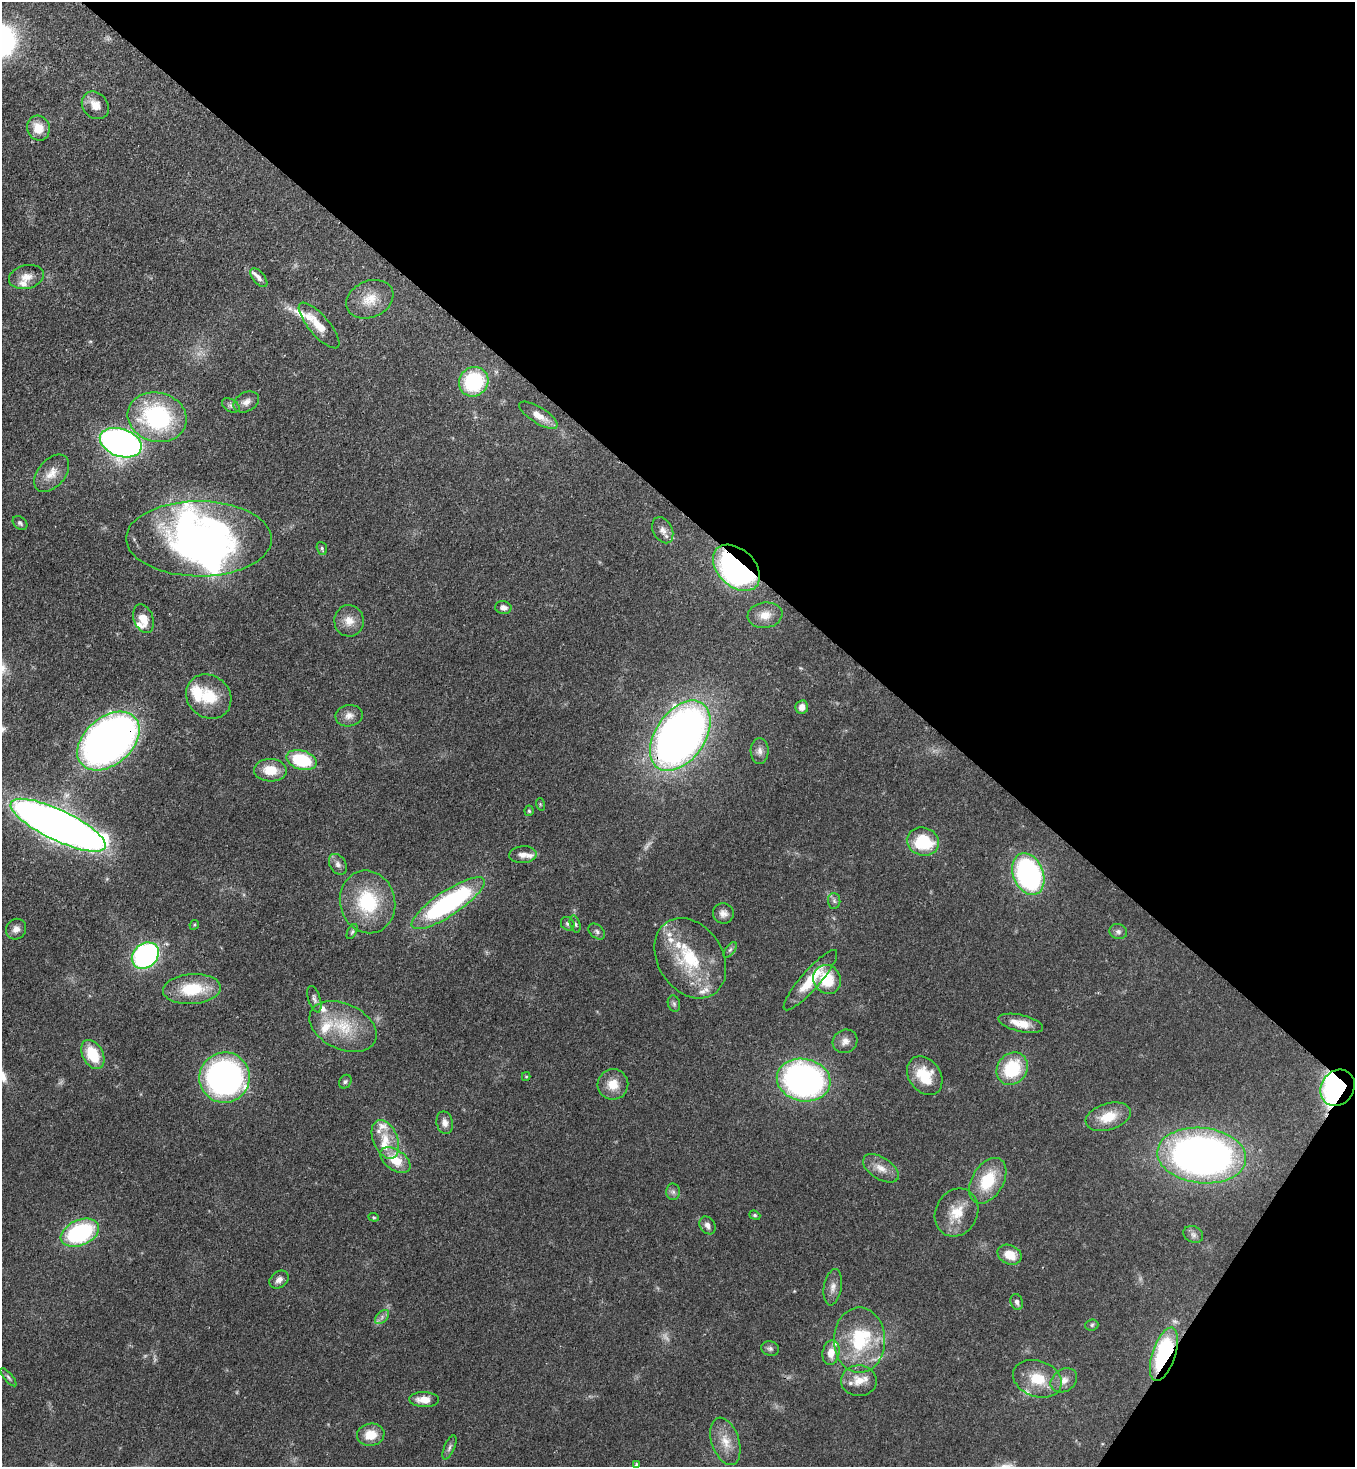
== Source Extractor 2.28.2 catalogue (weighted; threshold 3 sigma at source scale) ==
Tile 8 of 4 x 4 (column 4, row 2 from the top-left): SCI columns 4286-5638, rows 2992-4456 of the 6004 x 5981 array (HDU 1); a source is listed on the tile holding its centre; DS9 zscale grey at full resolution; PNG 1357 x 1469 px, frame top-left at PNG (2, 2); each listed source drawn as its Kron ellipse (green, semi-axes under 4 px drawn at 4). Shown black and unused: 37% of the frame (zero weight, under 3 of 4 exposures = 7% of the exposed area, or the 3 px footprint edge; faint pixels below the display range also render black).
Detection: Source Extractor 2.28.2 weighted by HDU 2 'WHT'; one run over the whole footprint, this tile lists its part. Background 0.0725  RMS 0.0036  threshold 0.0164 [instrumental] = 3 sigma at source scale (4.5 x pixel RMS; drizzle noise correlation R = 1.50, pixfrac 1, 0.05/0.05 arcsec/px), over >= 5 px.
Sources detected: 128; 1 too faint to see at this stretch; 3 inside a brighter object's white glare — neither listed nor drawn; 23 inside a brighter listed object's ellipse — not listed separately; the other 101 listed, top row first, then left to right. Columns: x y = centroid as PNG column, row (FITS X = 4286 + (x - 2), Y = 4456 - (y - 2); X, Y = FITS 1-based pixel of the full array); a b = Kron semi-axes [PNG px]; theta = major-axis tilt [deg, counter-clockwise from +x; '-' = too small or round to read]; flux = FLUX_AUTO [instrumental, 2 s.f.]
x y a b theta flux
95 105 15 12 -49 4.3
38 128 12 11 - 6.4
26 277 18 11 14 4.1
259 278 11 6 -51 1.6
370 299 24 18 23 7.6
319 326 29 10 -49 6.4
474 382 15 14 - 29
246 402 14 9 28 2.4
231 405 9 6 -30 1.1
538 415 22 8 -32 4.9
157 417 30 24 -15 44
121 443 21 14 -19 180
52 473 22 13 49 5.1
20 523 8 6 -41 0.85
663 530 14 9 -61 2.5
199 539 73 37 0 110
322 548 6 5 - 0.65
736 568 27 18 -44 110
503 608 8 6 -10 1.7
765 615 17 12 8 4.9
143 619 15 9 -69 5
349 621 15 15 - 4.6
209 697 24 21 -40 12
802 707 7 6 - 2.5
349 716 13 11 8 2.7
680 736 39 24 55 290
108 741 36 24 40 250
760 751 13 9 -88 2.1
302 760 15 9 -17 20
270 770 16 11 -2 7
540 804 6 4 -72 0.42
529 811 5 4 - 0.52
58 825 52 15 -25 450
923 842 16 14 -15 19
523 855 14 8 4 2.4
338 864 11 8 -59 1.7
1028 874 21 15 -68 77
834 901 8 6 -85 1
367 902 31 27 -75 24
448 903 43 12 33 65
723 913 10 10 - 2.2
568 924 7 6 - 0.89
575 924 8 5 -73 0.89
194 925 5 4 - 0.4
16 929 10 10 - 2.2
352 932 8 4 63 0.72
597 932 9 6 -41 1
1118 932 9 7 -16 1.3
730 950 9 4 54 0.85
145 956 15 12 41 73
690 958 43 32 -57 25
827 979 15 13 -61 12
810 980 39 9 49 11
192 989 29 15 4 15
314 999 14 6 -72 1.4
674 1004 8 6 -74 0.85
1021 1023 23 8 -13 5.5
343 1026 35 22 -25 17
845 1041 13 11 34 2.6
93 1054 15 10 -61 13
1012 1069 17 14 51 20
526 1076 4 4 - 0.38
925 1076 21 16 -54 12
224 1078 25 25 - 120
804 1080 27 21 -11 130
345 1082 7 5 57 0.8
613 1084 15 15 - 5.7
1338 1088 19 16 55 110
1108 1117 23 13 17 8.6
445 1123 11 8 -78 2.1
385 1139 20 12 -67 7.4
1202 1155 44 27 -6 220
395 1160 17 10 -36 8.1
881 1168 20 11 -33 4.2
988 1181 25 15 59 15
673 1192 8 7 - 1.1
957 1213 25 21 62 9.1
755 1215 6 4 -21 0.52
374 1217 5 4 - 0.48
708 1225 10 7 -56 1.8
80 1233 20 12 24 43
1193 1234 10 8 -28 1.6
1009 1255 12 9 -24 6.4
279 1280 10 8 37 2
833 1287 18 8 80 2.6
1017 1302 8 6 -73 1.2
382 1317 8 5 47 1.2
1092 1325 6 5 - 0.61
859 1340 32 26 90 25
770 1349 9 7 -14 1.1
831 1353 12 8 79 4.3
1164 1354 28 11 71 45
8 1377 11 4 -50 0.87
1037 1379 25 18 -19 11
1064 1380 14 11 35 3.1
859 1381 18 15 -2 5.2
424 1400 15 7 -2 4.6
371 1435 14 11 10 6.4
725 1441 24 13 -72 6.4
449 1448 13 5 66 1.2
637 1465 4 3 - 0.81
Overlapping masked pixels (flux is a lower limit): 6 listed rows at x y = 736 568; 680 736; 108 741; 810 980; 1338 1088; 1164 1354
Isophote crosses this tile's border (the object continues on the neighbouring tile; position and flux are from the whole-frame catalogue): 1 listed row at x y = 637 1465